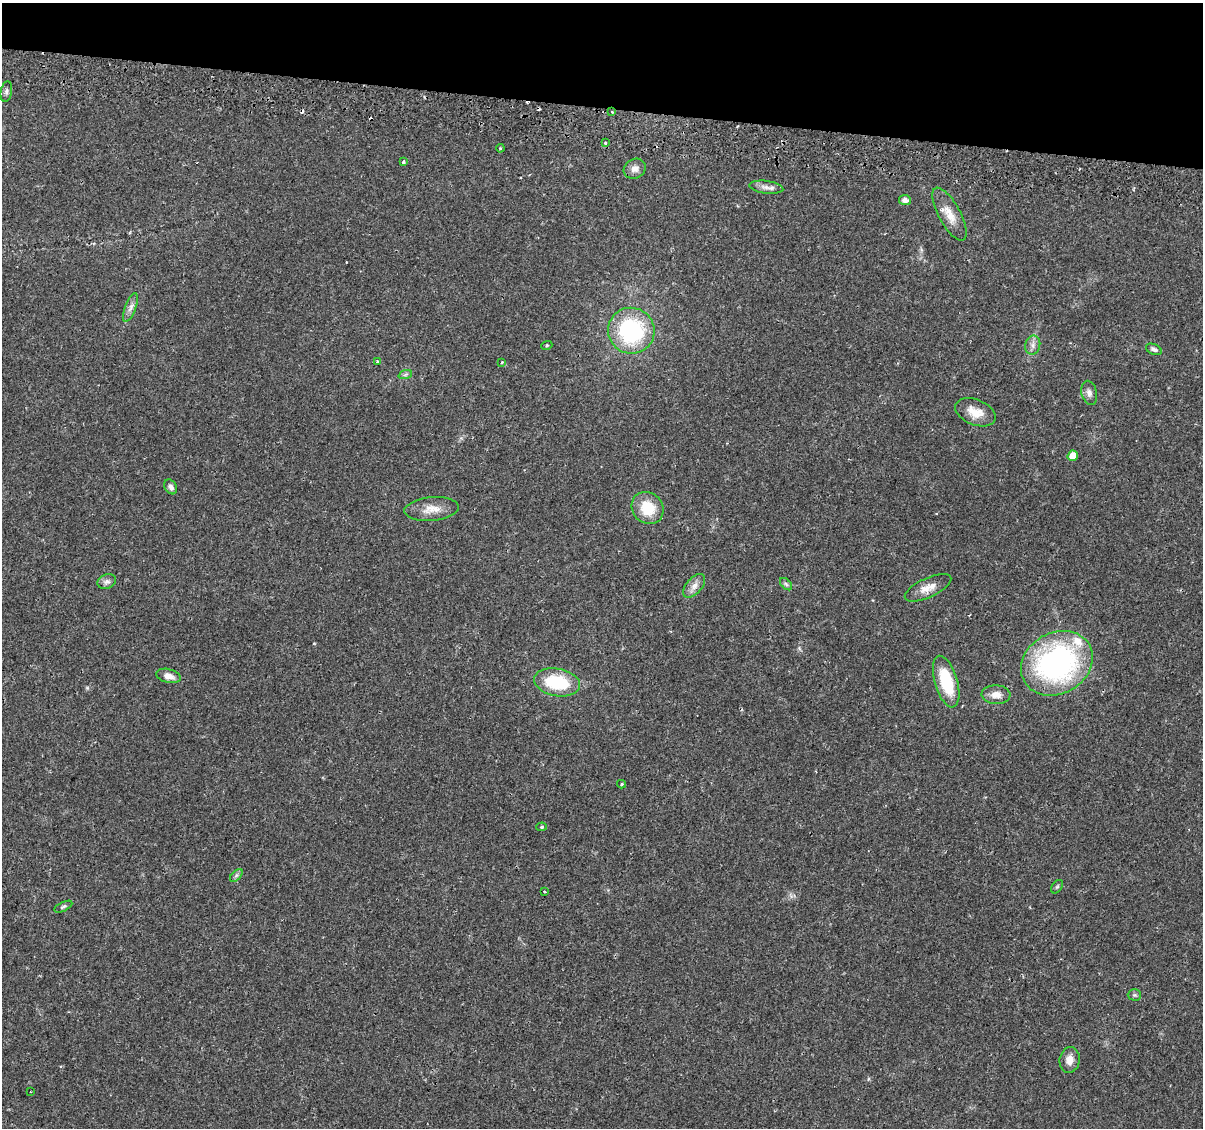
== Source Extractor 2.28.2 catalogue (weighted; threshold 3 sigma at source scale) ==
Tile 2 of 4 x 4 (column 2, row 1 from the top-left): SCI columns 1264-2464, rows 3663-4788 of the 4939 x 5131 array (HDU 1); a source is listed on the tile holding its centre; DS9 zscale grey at full resolution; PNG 1205 x 1130 px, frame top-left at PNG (2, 3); each listed source drawn as its Kron ellipse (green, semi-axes under 4 px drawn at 4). Shown black and unused: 9% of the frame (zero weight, under 2 of 3 exposures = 5% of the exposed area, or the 3 px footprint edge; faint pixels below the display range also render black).
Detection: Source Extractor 2.28.2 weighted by HDU 2 'WHT'; one run over the whole footprint, this tile lists its part. Background 0.0261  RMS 0.0029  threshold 0.0132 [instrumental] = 3 sigma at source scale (4.5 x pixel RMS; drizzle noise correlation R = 1.50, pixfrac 1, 0.0396/0.0396 arcsec/px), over >= 5 px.
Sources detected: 48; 5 cosmic-ray / hot-pixel residue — neither listed nor drawn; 2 inside a brighter listed object's ellipse — not listed separately; the other 41 listed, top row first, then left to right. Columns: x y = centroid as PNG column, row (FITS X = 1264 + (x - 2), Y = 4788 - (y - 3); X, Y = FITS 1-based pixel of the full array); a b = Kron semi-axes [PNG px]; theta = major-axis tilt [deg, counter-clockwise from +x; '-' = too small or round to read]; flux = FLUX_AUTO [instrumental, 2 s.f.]
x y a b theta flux
6 91 10 5 81 0.77
612 112 3 3 - 0.27
605 143 3 3 - 0.45
500 148 4 3 - 0.31
403 162 4 3 - 0.81
635 169 11 9 28 1.8
766 187 17 6 -7 1.7
905 200 6 5 - 1.5
949 214 29 11 -61 4.4
130 308 15 5 70 1.4
631 331 23 23 - 31
547 345 6 3 19 0.3
1033 345 9 7 78 1.3
1154 349 8 5 -22 0.87
377 361 4 3 - 0.28
502 362 3 3 - 0.33
405 375 7 4 19 0.54
1089 393 12 7 -76 1.4
975 412 21 12 -22 4.3
1073 456 5 5 - 3.4
171 487 8 5 -58 0.94
648 508 17 15 -47 8.1
432 509 27 12 5 4
107 582 9 7 20 1.1
786 584 7 4 -45 0.57
694 586 14 7 48 1.9
928 588 25 9 24 3.3
1057 663 37 30 30 64
169 676 12 7 -13 2
557 682 23 13 -11 15
946 682 26 11 -74 13
996 695 14 9 -3 2.5
622 784 4 4 - 0.42
541 827 5 4 - 0.38
236 875 8 4 44 0.63
1057 887 7 5 53 0.45
544 892 3 2 - 0.35
63 907 10 4 26 0.61
1134 995 7 5 0 0.53
1070 1060 13 10 81 2.5
30 1092 3 2 - 0.22
Overlapping masked pixels (flux is a lower limit): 1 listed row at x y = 612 112